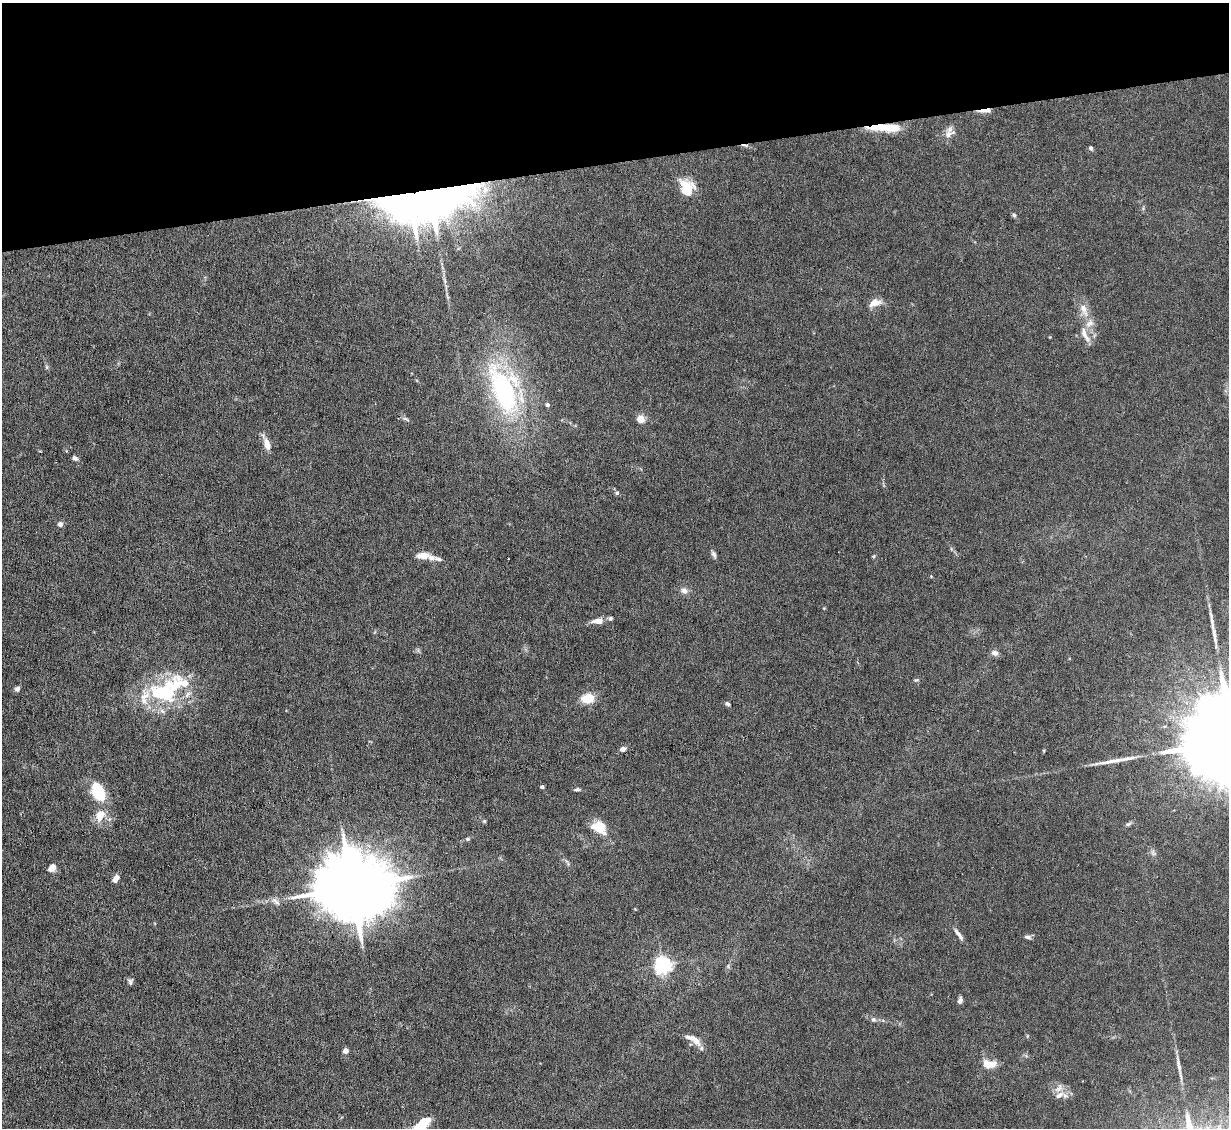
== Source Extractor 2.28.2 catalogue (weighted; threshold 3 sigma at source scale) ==
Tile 3 of 4 x 4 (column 3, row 1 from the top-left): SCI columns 2456-3682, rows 3628-4753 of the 4910 x 4886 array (HDU 1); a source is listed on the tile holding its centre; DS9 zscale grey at full resolution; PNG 1231 x 1130 px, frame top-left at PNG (2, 3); no overlay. Shown black and unused: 14% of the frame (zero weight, under 4 of 8 exposures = <1% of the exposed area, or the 3 px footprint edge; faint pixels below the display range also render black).
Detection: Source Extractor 2.28.2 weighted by HDU 2 'WHT'; one run over the whole footprint, this tile lists its part. Background 0.0668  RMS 0.0031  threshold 0.0126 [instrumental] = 3 sigma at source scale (4.09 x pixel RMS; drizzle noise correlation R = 1.36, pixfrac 0.8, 0.05/0.05 arcsec/px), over >= 5 px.
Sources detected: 76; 3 inside a brighter object's white glare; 1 cosmic-ray / hot-pixel residue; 1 long thin detection or spike segment (spike, bleed or trail) — not listed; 8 inside a brighter listed object's ellipse — not listed separately; the other 63 listed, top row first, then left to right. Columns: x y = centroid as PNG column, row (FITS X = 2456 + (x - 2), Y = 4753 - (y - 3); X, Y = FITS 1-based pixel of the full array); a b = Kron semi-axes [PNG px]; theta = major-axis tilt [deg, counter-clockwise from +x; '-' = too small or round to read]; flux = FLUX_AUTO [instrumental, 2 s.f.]
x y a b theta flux
985 111 16 4 4 2.9
884 127 35 9 2 9.2
948 134 18 10 31 2.5
1091 148 5 4 - 0.61
687 188 20 16 -68 6.6
485 190 11 9 73 2.8
431 198 91 48 -87 580
1014 215 5 5 - 0.53
874 303 16 9 19 3
1084 310 21 9 -66 3.7
1085 335 25 7 -64 2.8
47 367 6 4 -71 0.46
505 390 56 28 -70 53
547 405 4 4 - 0.8
406 419 12 4 -22 0.65
641 419 10 9 - 2.3
267 444 15 6 -69 3.4
75 458 8 5 -31 0.85
617 493 6 5 - 0.69
60 524 5 5 - 1.3
714 554 11 5 -66 0.87
423 556 14 7 4 3.2
874 556 6 4 71 0.33
438 559 12 5 -12 0.95
684 591 10 8 -44 1.4
824 608 4 4 - 0.24
610 618 5 5 - 0.65
598 621 12 6 4 2.7
1213 627 20 5 -84 2
994 653 9 7 -14 1.3
916 680 7 4 42 0.44
17 689 6 5 - 1
162 691 41 26 4 23
588 698 14 10 4 5.4
727 704 6 5 - 0.54
623 749 7 5 20 1.2
542 787 4 3 - 0.6
577 789 7 5 10 0.61
98 792 17 11 -64 14
100 815 12 9 64 4.8
484 821 5 4 - 0.36
1128 824 9 5 17 0.67
599 827 17 12 -26 6.5
468 839 6 5 - 0.54
567 862 12 3 -59 0.66
52 868 10 7 48 2
115 879 8 5 65 1.8
352 887 23 17 5 3600
276 902 14 6 -43 1.2
635 909 4 4 - 0.22
959 934 19 5 -53 1.5
1027 937 8 5 -12 0.9
663 965 6 6 - 120
728 966 6 4 73 0.48
130 981 8 6 -86 0.76
960 1000 8 5 77 0.91
873 1019 6 6 - 0.75
696 1041 16 7 -48 2.9
345 1051 4 4 - 2.7
1178 1063 18 5 -83 1.6
988 1064 16 9 -3 4.1
1059 1095 15 7 33 2.1
423 1122 16 11 36 5.5
Overlapping masked pixels (flux is a lower limit): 3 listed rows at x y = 985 111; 884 127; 431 198